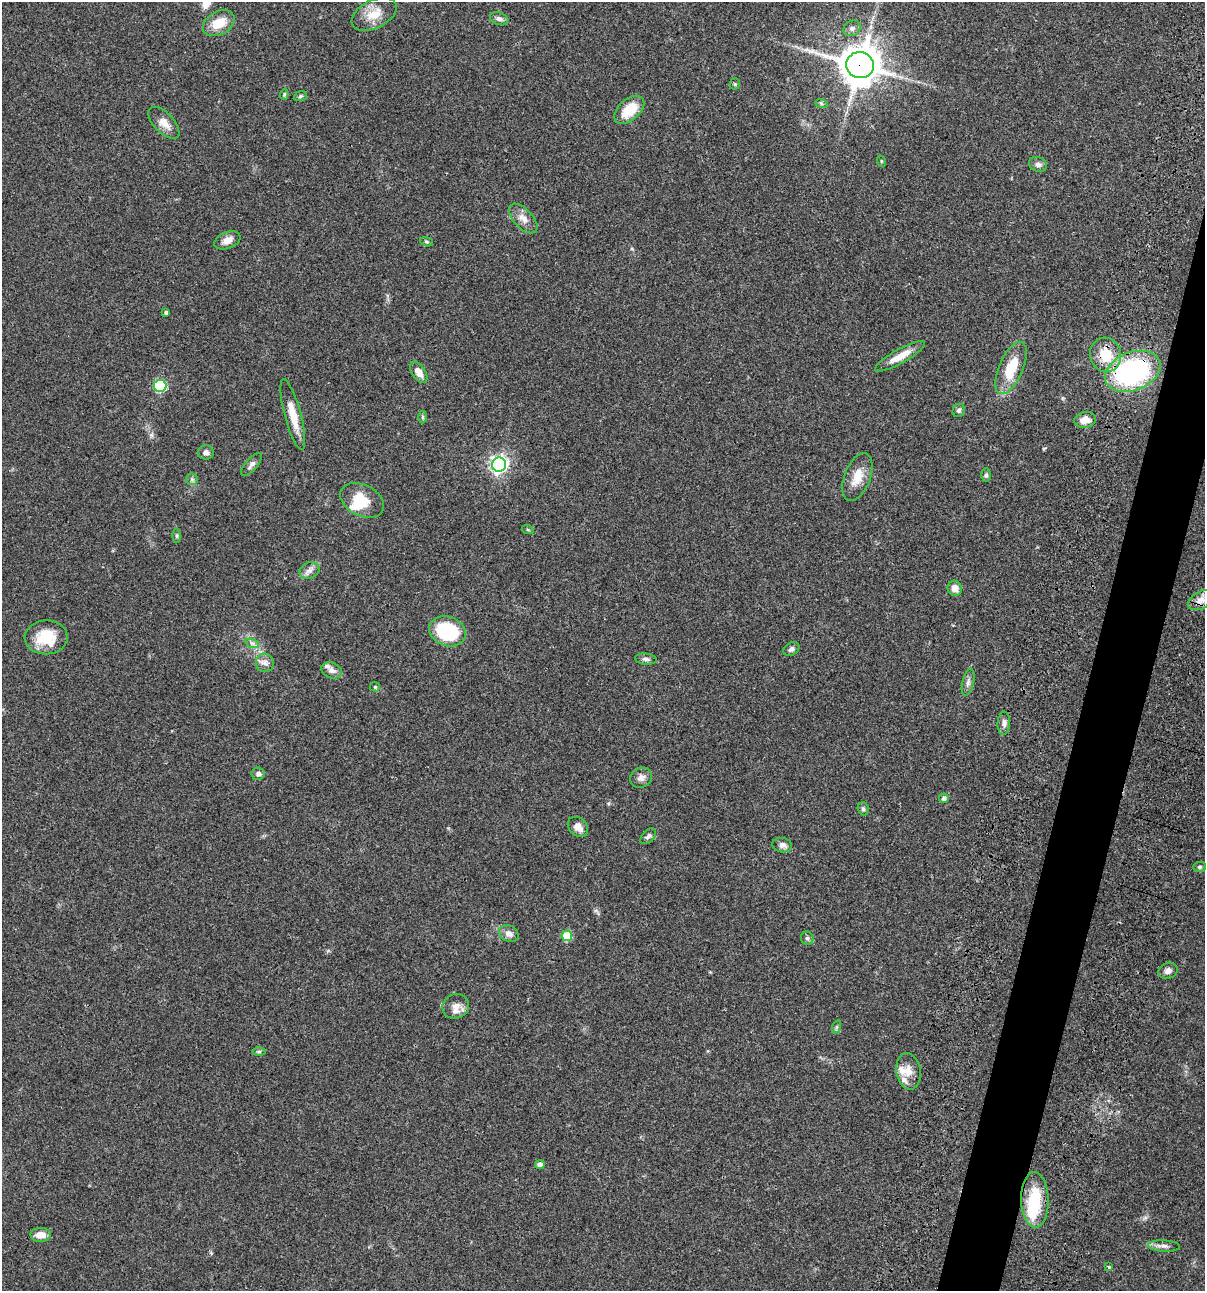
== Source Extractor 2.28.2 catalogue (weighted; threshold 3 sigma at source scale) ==
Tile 10 of 4 x 4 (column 2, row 3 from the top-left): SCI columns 1438-2640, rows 1408-2696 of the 5404 x 5390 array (HDU 1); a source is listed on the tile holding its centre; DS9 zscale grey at full resolution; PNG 1207 x 1293 px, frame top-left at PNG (2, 2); each listed source drawn as its Kron ellipse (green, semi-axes under 4 px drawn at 4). Shown black and unused: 4% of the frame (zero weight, under 3 of 4 exposures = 9% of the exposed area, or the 3 px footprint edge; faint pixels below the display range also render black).
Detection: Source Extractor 2.28.2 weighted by HDU 2 'WHT'; one run over the whole footprint, this tile lists its part. Background 0.0465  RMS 0.0053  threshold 0.0238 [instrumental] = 3 sigma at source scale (4.5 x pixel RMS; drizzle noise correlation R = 1.50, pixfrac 1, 0.05/0.05 arcsec/px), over >= 5 px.
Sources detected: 76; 1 inside a brighter object's white glare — neither listed nor drawn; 5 inside a brighter listed object's ellipse — not listed separately; the other 70 listed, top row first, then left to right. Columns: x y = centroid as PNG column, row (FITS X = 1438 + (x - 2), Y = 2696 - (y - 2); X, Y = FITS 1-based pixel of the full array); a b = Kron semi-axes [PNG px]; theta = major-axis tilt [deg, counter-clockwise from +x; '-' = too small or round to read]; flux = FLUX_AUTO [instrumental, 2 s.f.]
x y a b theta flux
374 14 24 14 27 9
499 19 9 6 -20 1.8
219 23 17 11 28 9.8
852 28 9 7 28 1.8
860 65 14 13 - 1300
735 84 5 5 - 0.65
284 94 5 4 - 0.61
300 96 6 5 - 0.78
821 103 6 4 -20 0.74
629 110 17 10 40 13
164 123 20 10 -46 5
881 161 5 3 - 0.46
1038 164 9 7 -23 1.8
523 218 18 9 -47 4.2
227 240 13 8 23 4.1
426 242 7 4 -20 0.68
166 312 4 3 - 1
1106 355 17 15 -74 13
900 356 28 7 29 7.3
1011 368 28 12 66 17
1133 371 29 19 21 90
419 372 12 6 -55 4.3
160 386 6 6 - 43
959 410 7 6 - 1.2
293 415 36 8 -75 9.6
423 417 6 4 -89 0.75
1085 420 11 7 11 5.3
206 452 8 7 - 1.9
251 465 14 6 49 1.9
499 465 7 7 - 190
986 475 7 5 89 0.88
857 477 25 13 69 8.3
192 479 6 6 - 1
362 500 23 15 -27 12
528 530 6 4 -19 0.56
177 536 7 3 -90 0.68
309 570 10 8 24 2.4
955 588 8 7 - 3.5
1200 600 13 8 31 3.4
447 631 19 14 -19 35
46 637 21 17 2 15
252 643 7 4 -18 1.2
791 649 9 6 33 1.6
646 659 10 5 -6 1.5
265 663 9 9 - 2.4
332 670 10 7 -21 2.6
968 682 14 5 77 2
375 687 5 5 - 0.59
1004 723 11 6 86 2.2
258 774 6 6 - 1.7
641 778 11 9 29 2.6
944 798 5 4 - 1.6
863 809 6 5 - 1.1
578 827 11 8 -45 3.7
648 836 9 6 46 1.5
782 845 10 7 -12 2.2
1199 867 6 5 - 0.84
509 934 10 7 -27 2.9
567 936 5 5 - 15
807 938 7 6 - 1.1
1168 971 10 8 21 2.4
456 1006 14 12 26 3.8
836 1027 7 4 71 0.8
259 1051 6 4 0 0.79
908 1071 18 12 -80 5.7
540 1165 4 4 - 2.1
1035 1200 28 13 -88 21
41 1235 10 7 -1 5
1164 1246 16 5 -3 2.4
1109 1267 4 4 - 0.52
Overlapping masked pixels (flux is a lower limit): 3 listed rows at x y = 860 65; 1106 355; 1133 371